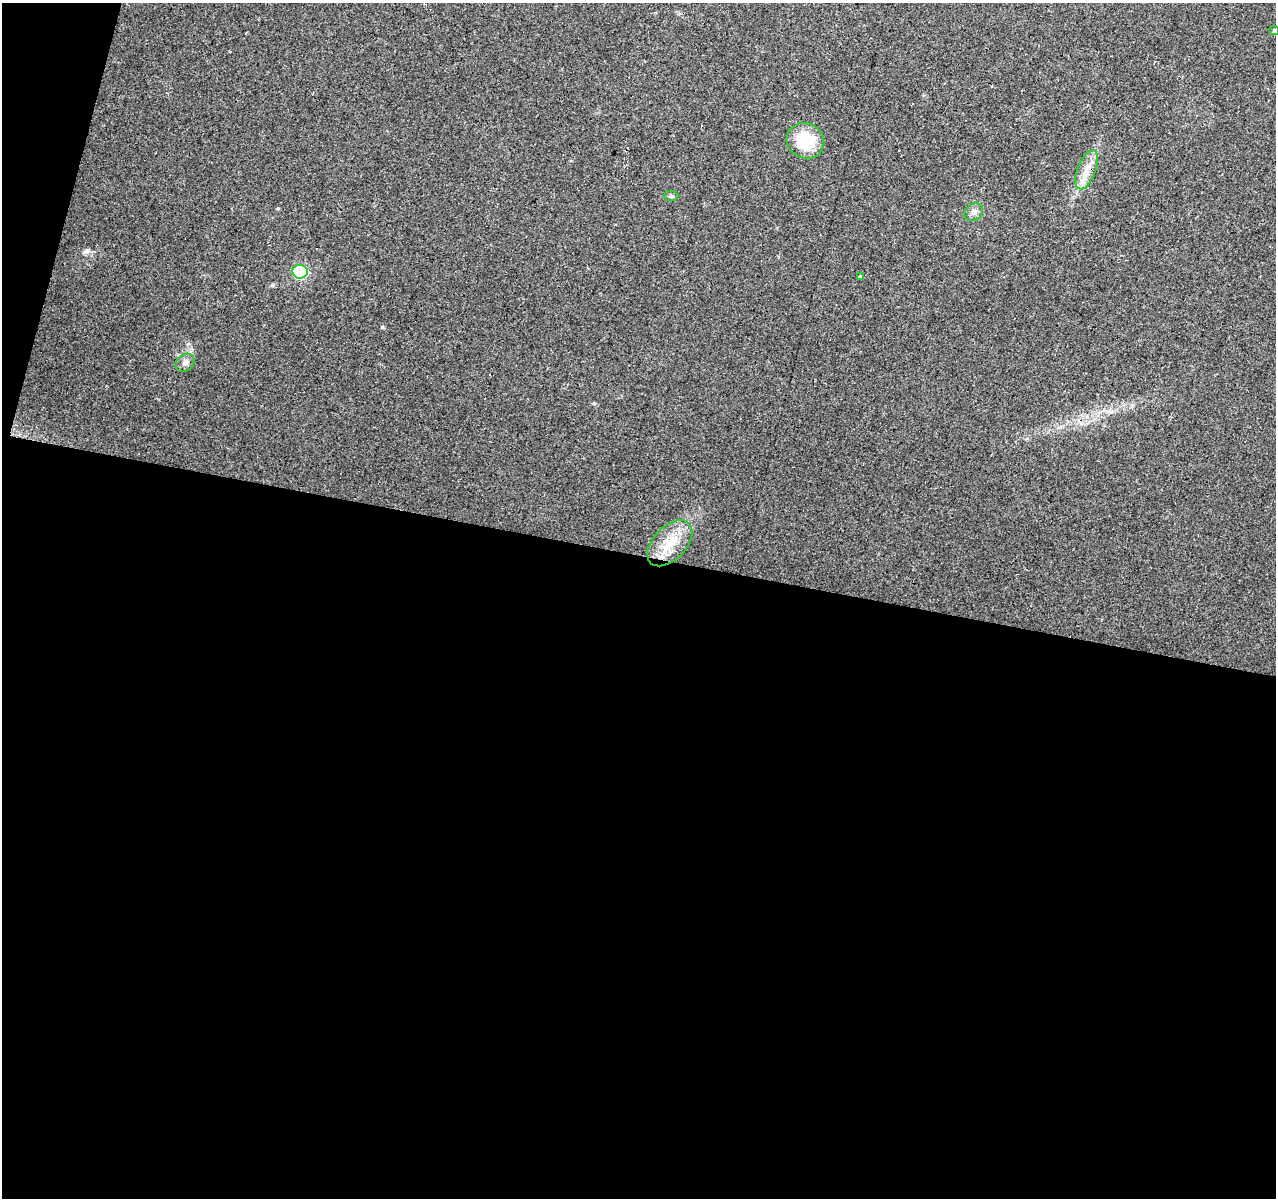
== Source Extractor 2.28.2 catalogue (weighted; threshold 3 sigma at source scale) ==
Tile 13 of 4 x 4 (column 1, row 4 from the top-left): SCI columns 7-1280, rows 281-1476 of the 5100 x 5286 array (HDU 1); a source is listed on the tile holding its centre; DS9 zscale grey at full resolution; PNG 1278 x 1200 px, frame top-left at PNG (2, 3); each listed source drawn as its Kron ellipse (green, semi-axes under 4 px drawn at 4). Shown black and unused: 56% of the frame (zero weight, under 2 of 3 exposures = <1% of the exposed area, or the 3 px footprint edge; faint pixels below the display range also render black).
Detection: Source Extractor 2.28.2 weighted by HDU 2 'WHT'; one run over the whole footprint, this tile lists its part. Background 0.0685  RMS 0.007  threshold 0.0315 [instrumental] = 3 sigma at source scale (4.5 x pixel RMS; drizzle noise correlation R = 1.50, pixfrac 1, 0.0396/0.0396 arcsec/px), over >= 5 px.
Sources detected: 9; all 9 listed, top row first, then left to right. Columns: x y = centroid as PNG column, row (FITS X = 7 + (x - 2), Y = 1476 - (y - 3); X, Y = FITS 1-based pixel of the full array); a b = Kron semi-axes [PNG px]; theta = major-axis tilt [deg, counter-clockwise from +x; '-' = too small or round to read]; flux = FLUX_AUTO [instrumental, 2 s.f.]
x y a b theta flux
1274 30 5 4 - 0.81
805 141 19 17 -29 28
1087 170 21 9 68 8.6
671 196 7 5 -1 1.4
974 212 10 8 45 3.3
300 272 7 7 - 79
860 277 3 3 - 11
185 363 10 8 42 3.2
670 543 28 16 46 20